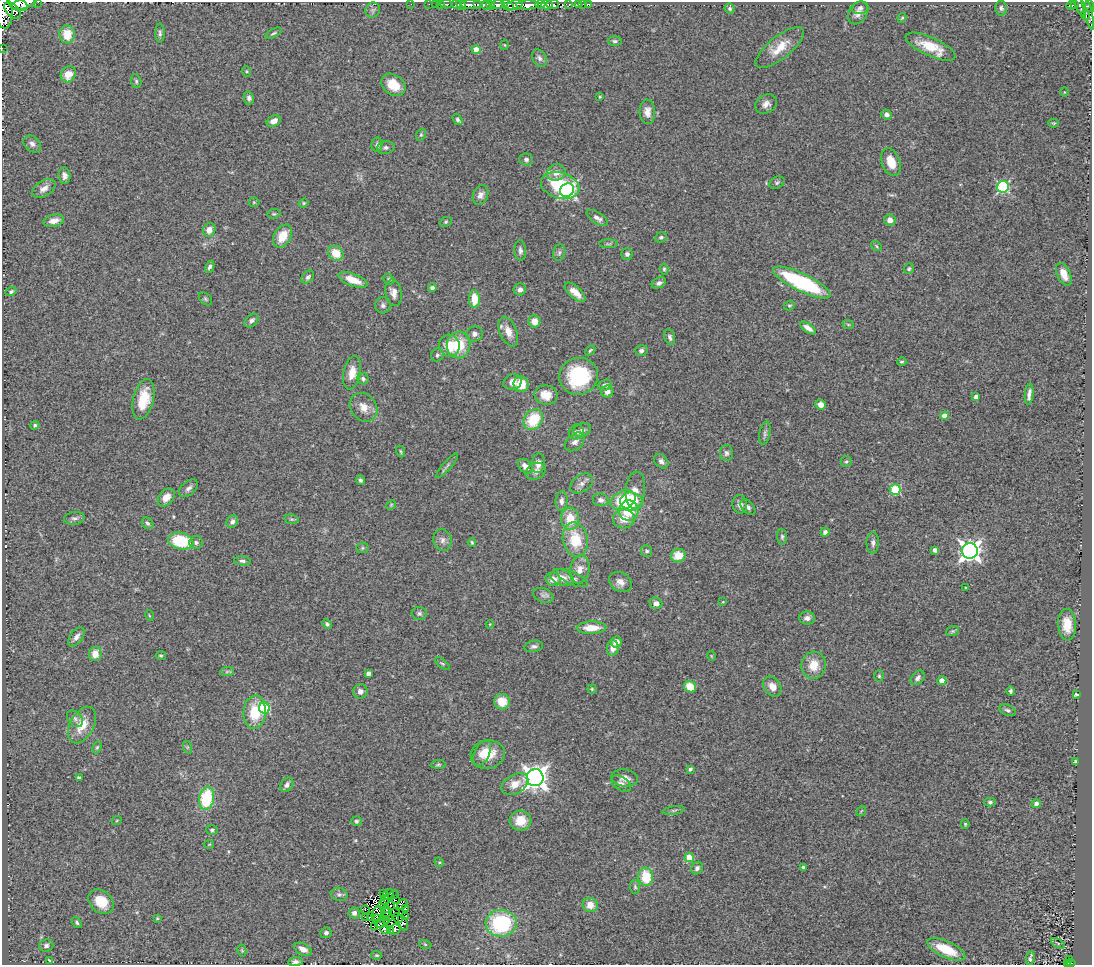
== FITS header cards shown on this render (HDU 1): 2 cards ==
NAXIS1  =                 1090
NAXIS2  =                  963

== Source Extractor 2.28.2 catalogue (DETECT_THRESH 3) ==
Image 1090 x 963 px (HDU 1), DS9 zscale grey, 1 PNG px = 1 image px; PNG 1094 x 967 px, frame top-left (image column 1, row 963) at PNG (2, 2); each listed source drawn as its Kron ellipse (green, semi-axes under 4 px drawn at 4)
Background 0.561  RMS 0.072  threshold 0.216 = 3 sigma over >= 5 px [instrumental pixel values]
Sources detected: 315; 9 with non-positive FLUX_AUTO (blend fragments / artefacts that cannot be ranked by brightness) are neither listed nor drawn; the other 306 listed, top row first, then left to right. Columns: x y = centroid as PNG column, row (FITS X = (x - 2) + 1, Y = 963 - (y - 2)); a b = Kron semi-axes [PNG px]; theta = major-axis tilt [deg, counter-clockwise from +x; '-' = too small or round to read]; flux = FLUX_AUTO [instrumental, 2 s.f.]
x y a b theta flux
38 2 2 2 - 33
18 4 11 6 -23 1300
24 4 13 5 16 1300
411 4 2 2 - 7.2
429 4 2 2 - 2.5
435 4 3 2 - 31
440 4 3 2 - 7.2
446 4 6 2 0 37
553 4 6 3 1 310
569 4 4 3 - 110
579 4 3 3 - 9.8
583 4 2 2 - 6.5
589 4 3 3 - 61
457 5 5 3 - 420
461 5 6 4 -43 740
472 5 11 3 -1 560
477 5 3 2 - 130
486 5 5 4 - 89
491 5 5 3 - 89
498 5 6 3 6 460
507 5 7 4 -38 400
515 5 8 4 13 490
528 5 11 4 2 1800
540 5 5 3 - 440
547 5 6 4 -1 420
1075 5 3 2 - 85
1071 6 5 3 - 100
1080 6 11 4 -69 170
1090 6 6 4 -69 440
860 8 8 6 9 14
1001 8 7 5 -82 12
730 9 5 4 - 8.9
373 10 8 7 - 13
13 11 10 6 -48 190
1088 11 19 4 -76 150
4 13 15 9 -87 1900
858 13 12 9 55 33
1085 15 5 4 - 110
902 18 5 4 - 5.8
160 33 9 4 -90 12
273 33 9 3 28 8.2
67 34 9 8 - 94
615 41 7 4 -1 11
505 45 5 3 - 4.2
780 47 29 11 38 94
930 47 27 9 -24 130
2 48 2 2 - 9.8
476 49 4 4 - 69
539 58 9 6 -57 18
246 71 5 3 - 5
68 74 8 7 - 71
136 81 7 5 -76 9
393 85 13 10 -38 92
1064 92 5 3 - 3.9
600 97 4 3 - 4.9
249 98 6 5 - 15
766 104 12 9 31 28
647 112 12 7 -87 37
887 115 5 5 - 19
458 120 6 4 -55 11
274 121 7 5 29 30
1054 123 5 4 - 5.2
421 135 6 4 69 7.4
32 144 9 7 -42 22
377 144 7 5 79 10
386 148 9 6 11 14
526 159 7 6 - 13
891 162 14 9 -70 77
556 172 9 8 - 40
64 176 8 6 -83 21
777 183 8 5 28 10
560 185 19 13 -16 240
1003 187 6 5 - 570
44 189 13 7 31 34
567 190 7 6 - 1400
480 195 10 7 67 24
254 202 5 5 - 6
304 203 5 4 - 6.3
274 214 6 4 6 6.9
597 218 12 5 -32 24
890 220 6 5 - 29
54 221 10 6 12 37
446 222 6 4 22 7.6
209 230 7 6 - 39
283 236 12 8 59 85
661 237 6 5 - 9.5
608 244 9 4 0 8.4
876 246 6 4 -38 6
520 250 10 6 -86 16
336 253 8 7 - 92
559 253 8 6 74 12
627 254 5 5 - 14
210 267 6 4 62 12
664 269 5 4 - 7
909 269 5 5 - 8.7
1064 274 12 6 -66 50
308 277 7 5 47 13
389 279 6 4 -44 7.6
353 280 15 6 -21 76
802 282 31 9 -26 530
659 283 7 5 28 15
432 288 4 4 - 14
520 289 6 6 - 20
11 292 5 4 - 8.7
575 292 13 6 -42 58
394 293 13 8 -80 34
205 299 8 5 -42 9.2
474 299 9 5 -88 95
383 305 8 8 - 15
789 305 5 4 - 6.9
252 320 8 6 40 15
535 321 6 6 - 55
848 324 6 3 -19 5.9
808 328 9 4 -35 28
508 332 15 8 -68 51
474 334 8 7 - 20
670 337 8 5 -73 12
459 345 13 12 - 150
449 346 11 10 - 99
590 350 5 3 - 6.8
641 351 6 5 - 14
437 355 6 6 - 10
902 362 5 4 - 6.4
352 373 17 8 79 54
579 376 19 18 - 330
363 379 6 5 - 11
513 382 9 7 18 35
521 384 8 7 - 87
605 385 7 5 21 19
607 391 6 6 - 27
1029 394 10 3 85 21
546 395 11 9 -12 64
976 397 4 4 - 23
143 399 20 10 76 130
821 405 5 5 - 38
364 407 15 12 -50 54
944 416 4 4 - 43
533 420 11 9 52 180
35 425 4 4 - 8.9
582 430 9 6 20 18
576 432 8 7 - 18
765 433 12 5 79 13
575 442 11 7 40 22
401 451 6 3 -70 6.1
726 453 8 6 -89 14
661 461 8 6 -44 20
846 461 6 5 - 8.1
538 463 10 6 80 34
447 466 15 3 49 13
525 466 8 6 -47 32
536 471 10 8 29 21
361 480 5 4 - 11
582 483 12 8 35 25
188 488 11 6 40 19
895 489 5 5 - 310
635 490 19 10 86 43
166 497 10 7 49 38
601 500 8 6 -8 20
623 500 13 9 26 210
561 501 10 6 87 20
631 501 11 9 -7 100
740 504 9 7 -77 21
391 505 5 4 - 4.7
748 507 9 5 -47 16
629 511 10 10 - 150
74 518 10 6 6 16
291 519 7 5 -10 9.2
570 519 11 9 -87 95
624 519 11 9 -2 64
232 522 7 5 63 17
147 523 6 5 - 9.9
825 532 4 4 - 16
782 537 8 5 -84 9.8
442 540 11 9 -77 26
575 540 17 12 -78 150
181 541 13 8 -12 230
472 542 4 3 - 5.8
196 543 7 6 - 13
873 543 11 6 88 17
362 548 6 5 - 6.8
935 550 4 4 - 21
647 551 6 5 - 12
970 551 8 8 - 2800
678 556 7 6 - 83
242 561 8 4 -6 12
580 570 14 9 78 49
562 578 12 7 -22 39
572 578 17 6 -24 26
553 579 7 6 - 41
620 582 12 9 -34 36
965 587 2 2 - 3.5
543 595 10 7 -23 16
723 602 4 3 - 4.2
656 603 6 5 - 23
419 613 7 6 - 12
149 615 5 3 - 3.8
807 618 8 6 -1 23
327 624 5 4 - 10
490 624 4 3 - 4
1067 625 16 9 -87 83
591 628 15 6 2 81
952 631 6 5 - 7.9
76 637 11 6 54 25
616 642 5 5 - 38
534 646 9 5 10 14
613 648 8 6 88 37
95 654 7 6 - 56
161 656 5 4 - 6.5
711 656 5 3 - 3.7
442 663 9 4 -38 8.2
814 665 13 12 - 83
227 672 7 4 2 8.3
368 673 4 4 - 20
879 676 5 4 - 7.2
918 678 8 5 49 18
942 681 4 4 - 71
690 687 6 5 - 110
772 687 11 8 -55 41
592 689 4 4 - 6
360 691 7 7 - 21
1010 691 4 3 - 9.6
1076 695 4 3 - 7
502 702 8 7 - 90
264 708 6 5 - 330
1007 710 8 5 -22 12
255 712 17 11 86 160
75 719 9 6 -47 17
82 725 20 12 61 96
97 747 6 4 62 7.3
187 747 6 4 -72 7.5
482 753 14 7 64 38
488 754 17 14 12 100
1075 761 4 3 - 5
438 764 7 4 4 7.5
690 769 4 3 - 8.2
79 778 4 3 - 8.1
535 778 8 8 - 4300
625 778 13 8 -7 32
515 784 14 9 29 52
621 784 11 6 -35 20
287 785 7 6 - 18
207 798 11 7 79 290
990 802 6 4 -1 10
1036 804 5 4 - 22
674 810 11 4 9 10
861 811 6 3 53 4.2
117 820 5 3 - 4.4
356 821 5 5 - 9
520 821 11 10 - 91
965 824 4 3 - 6.1
212 830 6 5 - 8.5
209 844 5 3 - 3.9
689 857 5 4 - 110
439 862 5 4 - 4.9
804 867 3 3 - 13
697 868 6 5 - 17
646 877 9 7 -83 140
635 887 6 5 - 9.2
339 894 8 6 -9 14
384 894 3 2 - 8.8
388 894 6 3 40 11
394 895 5 2 - 4.5
385 900 5 2 - 4.7
395 900 3 2 - 20
101 902 14 11 -40 110
383 904 3 2 - 4
402 904 6 3 52 1.9
590 905 7 7 - 51
391 906 3 2 - 5.6
405 909 2 2 - 4.7
365 910 4 3 - 1.9
386 910 3 2 - 3.9
354 913 5 5 - 22
377 913 7 5 68 0.75
387 913 3 2 - 4.5
395 913 4 2 - 1.6
405 916 4 2 - 3.8
365 917 3 2 - 13
370 917 4 2 - 4.6
387 917 5 2 - 3.7
157 918 4 4 - 5
398 918 5 2 - 10
377 919 4 2 - 3.9
386 920 4 3 - 12
77 922 6 4 -53 8.8
382 923 7 3 23 16
403 923 8 2 -68 5.1
501 923 15 13 1 410
374 926 2 2 - 1.9
385 929 5 4 - 11
395 929 5 5 - 17
391 931 2 2 - 2
326 933 6 5 - 12
1058 943 8 3 -29 6
425 944 6 4 -19 5.5
46 945 7 6 - 14
303 949 9 5 -28 32
946 949 20 8 -24 140
242 951 6 4 -77 6.2
377 955 5 4 - 6.5
1030 958 7 3 80 9.1
49 960 4 2 - 4.6
1069 960 3 2 - 11
295 962 7 4 6 15
1071 963 4 2 - 72
1067 964 4 2 - 98
At the frame edge (FLAGS 8, measured only in part): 7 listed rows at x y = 38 2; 18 4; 24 4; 1090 6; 4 13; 2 48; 1067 964
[9 non-positive-flux detections neither listed nor drawn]